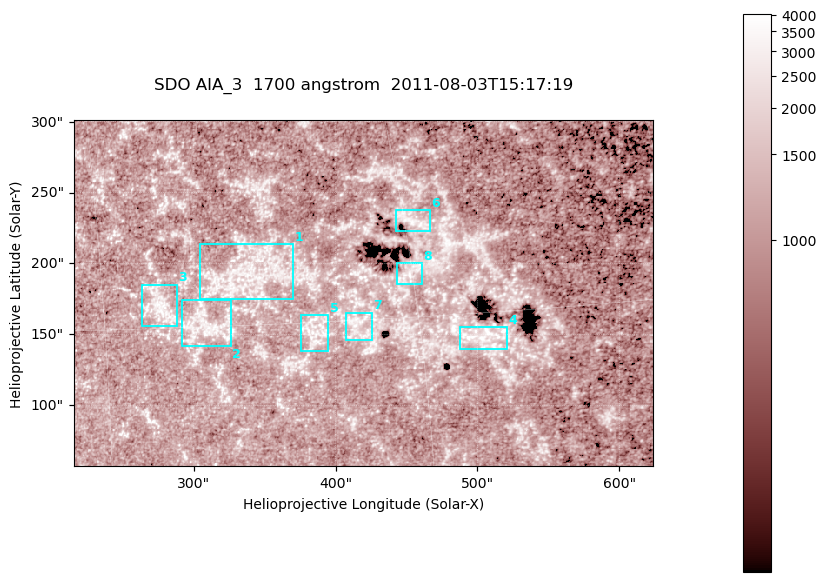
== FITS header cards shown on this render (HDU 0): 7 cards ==
TELESCOP= 'SDO     '           /
INSTRUME= 'AIA_3   '           /
WAVELNTH=                 1700 /
WAVEUNIT= 'angstrom'           /
DATE-OBS= '2011-08-03T15:17:19.711' /
CTYPE1  = 'HPLN-TAN'           /
CTYPE2  = 'HPLT-TAN'           /

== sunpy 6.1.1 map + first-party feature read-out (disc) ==
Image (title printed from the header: SDO AIA_3  1700 angstrom  2011-08-03T15:17:19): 666 x 399 px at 0.613 arcsec/px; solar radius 946 arcsec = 1543 px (partial field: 3.6% of the solar disc is inside the frame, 100% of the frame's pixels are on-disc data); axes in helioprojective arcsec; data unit not stated in the header (colour bar unlabelled)
Pointing: header CRPIX1/2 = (2049.23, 2048.32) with CRVAL1/2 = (0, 0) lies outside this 666 x 399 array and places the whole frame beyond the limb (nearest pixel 1.4 R_sun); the SolarSoft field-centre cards XCEN/YCEN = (419.4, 179.2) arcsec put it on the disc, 1971 arcsec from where CRPIX/CRVAL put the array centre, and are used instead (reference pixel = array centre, CRVAL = XCEN/YCEN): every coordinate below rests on XCEN/YCEN
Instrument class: DISC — disc imager (sunpy class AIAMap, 1700 A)
Bright regions (active regions / flare kernels): reference = the on-disc median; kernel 5 px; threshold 5 sigma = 1326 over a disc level ~1081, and >= 1.15x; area >= 265 px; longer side >= 5 px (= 3.1 arcsec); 8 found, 8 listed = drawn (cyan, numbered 1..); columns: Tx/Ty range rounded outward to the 2 arcsec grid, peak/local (2 s.f.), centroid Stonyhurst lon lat
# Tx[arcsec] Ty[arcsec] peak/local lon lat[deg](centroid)
1 304..370 174..214 3.3 +22 +17
2 290..326 142..174 3.5 +20 +15
3 262..288 154..186 3.5 +18 +16
4 486..522 140..156 4 +33 +14
5 374..396 138..164 3.3 +25 +15
6 442..468 222..238 3.3 +30 +19
7 406..426 146..166 3 +27 +15
8 442..462 184..202 3.9 +30 +17